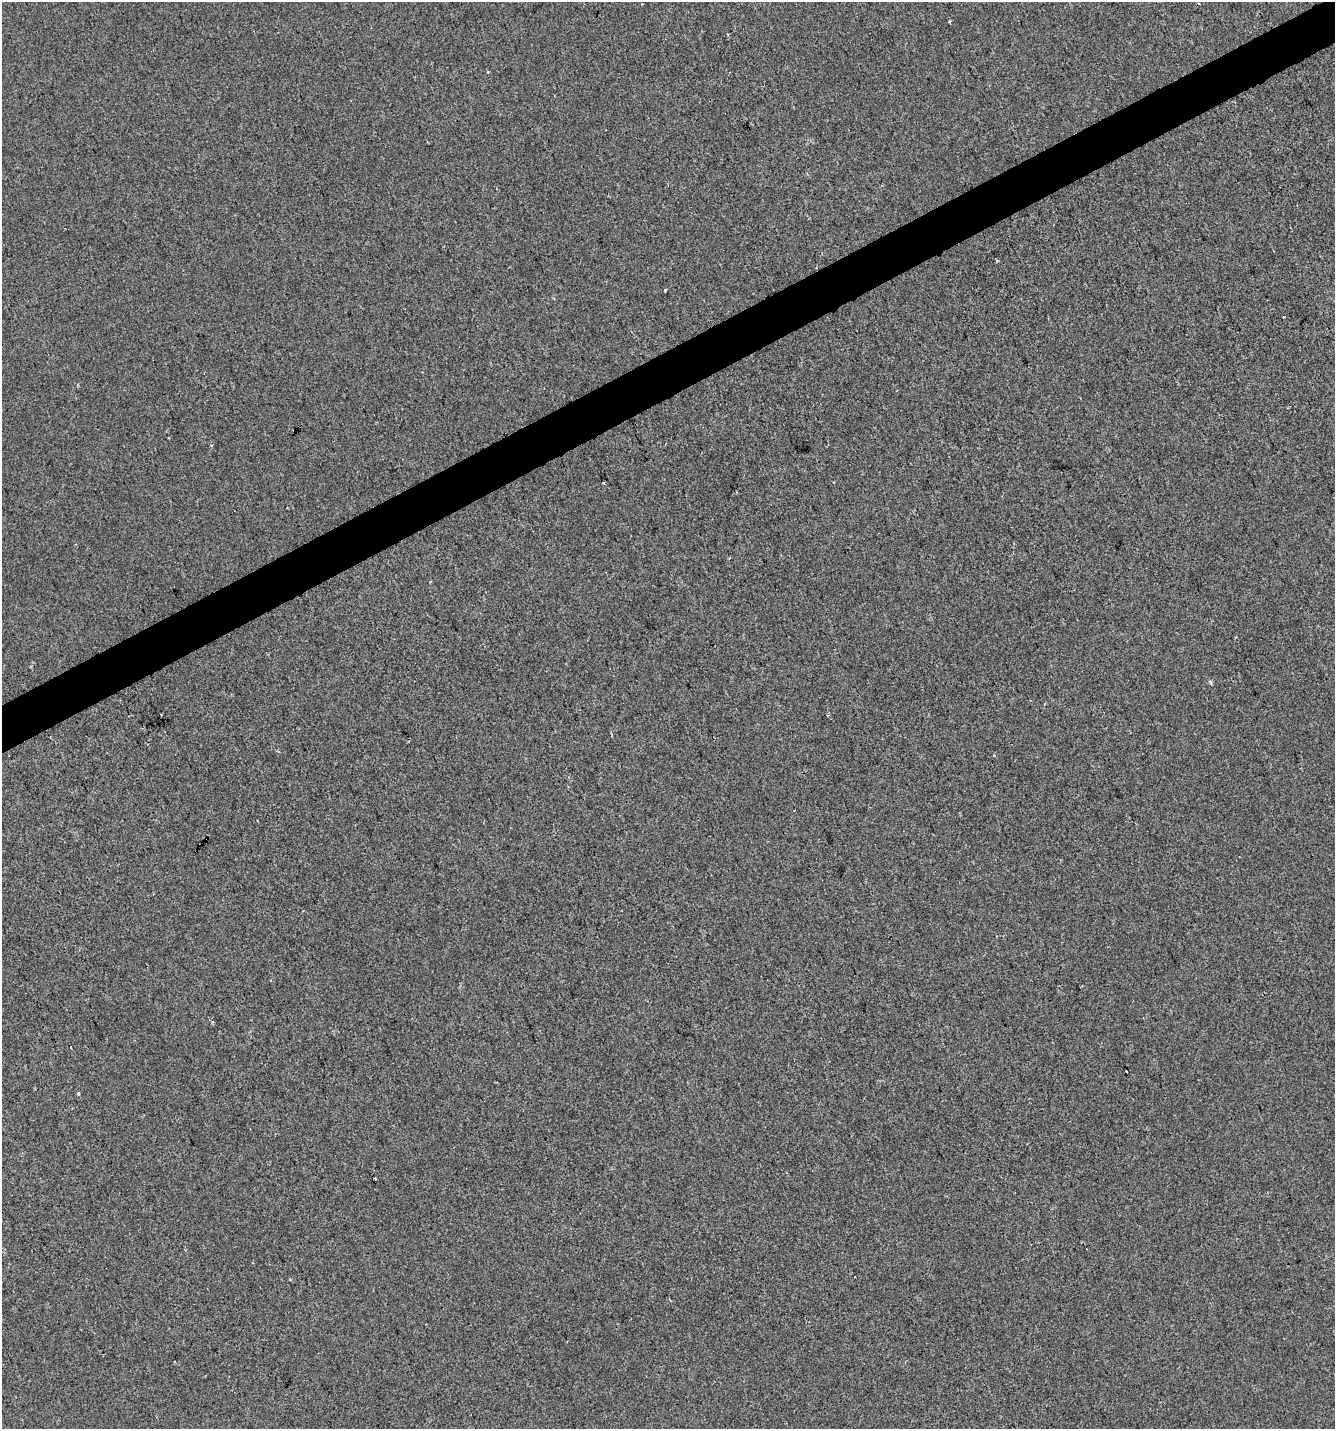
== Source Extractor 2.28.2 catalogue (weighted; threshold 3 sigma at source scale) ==
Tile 10 of 4 x 4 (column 2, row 3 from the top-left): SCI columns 1428-2760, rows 1429-2855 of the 5579 x 5708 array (HDU 1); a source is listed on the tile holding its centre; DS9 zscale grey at full resolution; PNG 1337 x 1431 px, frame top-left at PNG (2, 2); no overlay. Shown black and unused: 3% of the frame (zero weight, under 2 of 3 exposures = <1% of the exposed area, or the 3 px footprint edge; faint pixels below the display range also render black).
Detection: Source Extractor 2.28.2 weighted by HDU 2 'WHT'; one run over the whole footprint, this tile lists its part. Background 9.99e-06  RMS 0.0042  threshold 0.0187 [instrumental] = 3 sigma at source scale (4.5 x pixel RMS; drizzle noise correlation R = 1.50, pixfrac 1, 0.0396/0.0396 arcsec/px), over >= 5 px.
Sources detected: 14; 4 cosmic-ray / hot-pixel residue — not listed; the other 10 listed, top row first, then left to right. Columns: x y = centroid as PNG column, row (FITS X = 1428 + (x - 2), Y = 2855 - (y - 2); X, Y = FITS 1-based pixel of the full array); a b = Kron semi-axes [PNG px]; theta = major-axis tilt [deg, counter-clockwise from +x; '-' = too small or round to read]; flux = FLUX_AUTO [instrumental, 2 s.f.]
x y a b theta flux
950 21 3 3 - 1.1
488 71 3 3 - 0.87
997 261 3 3 - 0.59
665 290 3 3 - 0.9
212 445 4 3 - 0.64
603 483 3 3 - 1.1
1210 682 6 4 -71 0.52
794 810 3 2 - 0.36
1126 1071 3 2 - 0.33
78 1094 3 3 - 1.8